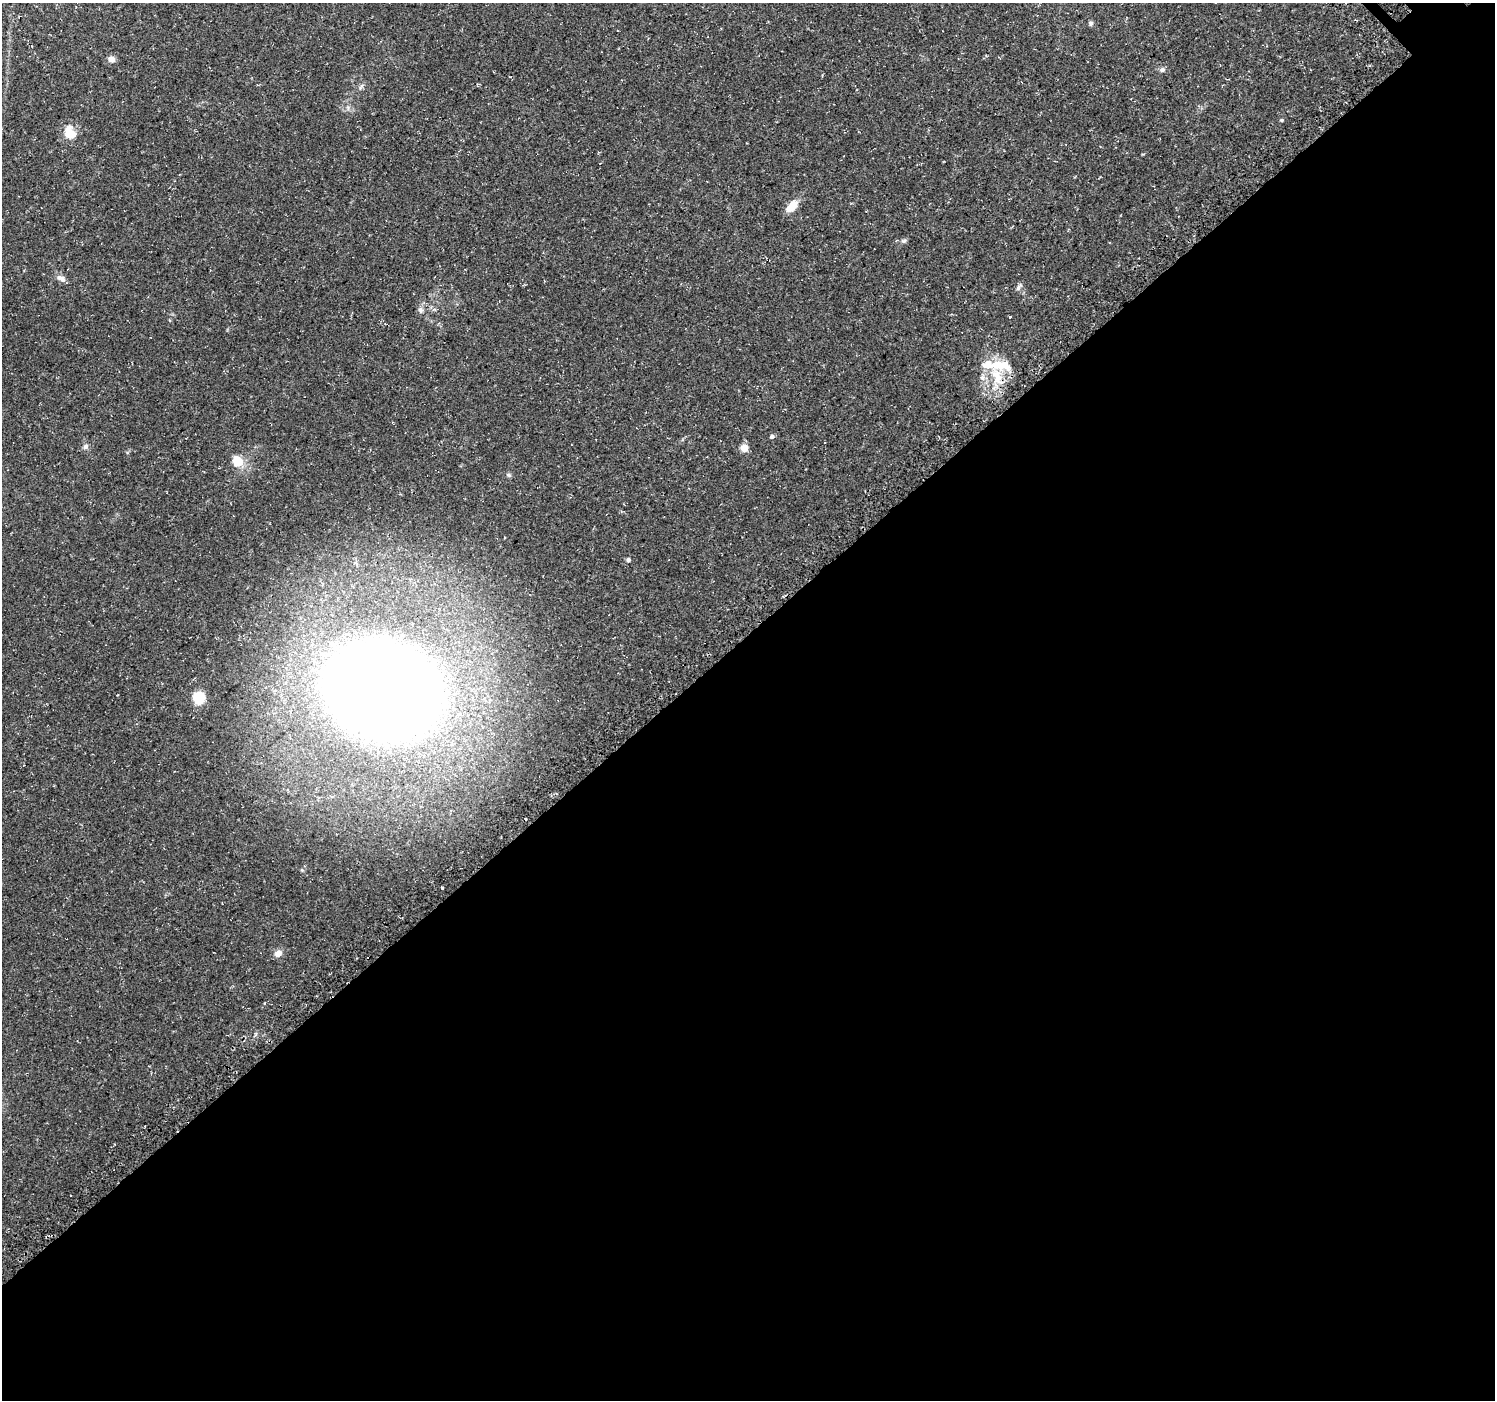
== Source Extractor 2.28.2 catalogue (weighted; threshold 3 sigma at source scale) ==
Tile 15 of 4 x 4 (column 3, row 4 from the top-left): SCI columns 3075-4567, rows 215-1612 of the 6110 x 6084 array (HDU 1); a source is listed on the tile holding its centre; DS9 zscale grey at full resolution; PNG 1497 x 1402 px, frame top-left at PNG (2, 3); no overlay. Shown black and unused: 55% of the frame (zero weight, under 3 of 4 exposures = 5% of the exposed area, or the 3 px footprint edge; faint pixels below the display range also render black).
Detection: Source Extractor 2.28.2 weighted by HDU 2 'WHT'; one run over the whole footprint, this tile lists its part. Background 0.0834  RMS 0.0048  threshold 0.0217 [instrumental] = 3 sigma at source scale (4.5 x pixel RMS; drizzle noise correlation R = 1.50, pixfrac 1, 0.0396/0.0396 arcsec/px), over >= 5 px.
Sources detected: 26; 2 inside a brighter listed object's ellipse — not listed separately; the other 24 listed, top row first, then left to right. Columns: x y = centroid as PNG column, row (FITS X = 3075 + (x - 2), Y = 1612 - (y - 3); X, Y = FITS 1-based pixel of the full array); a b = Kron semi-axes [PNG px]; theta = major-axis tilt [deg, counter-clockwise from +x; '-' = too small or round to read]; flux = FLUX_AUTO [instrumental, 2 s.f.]
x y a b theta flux
1090 23 6 5 - 1
111 59 9 7 -20 2.4
1162 70 7 6 - 1.2
361 87 10 3 51 0.9
1281 120 4 3 - 0.76
69 133 14 11 -61 9.1
791 206 14 8 46 7.5
904 241 7 5 20 1
61 278 14 7 -31 2.4
1019 287 12 5 56 1.4
420 310 9 6 -75 1.5
1010 317 3 3 - 0.91
997 376 28 13 -68 13
982 377 8 6 89 1.9
772 436 5 4 - 1.4
85 446 8 6 46 1.4
744 448 5 5 - 10
237 461 15 13 -47 7.7
508 475 7 5 -20 0.91
628 560 4 4 - 1.4
383 690 73 52 -16 1400
199 697 11 11 - 12
442 888 3 3 - 1
278 953 9 7 31 3.3